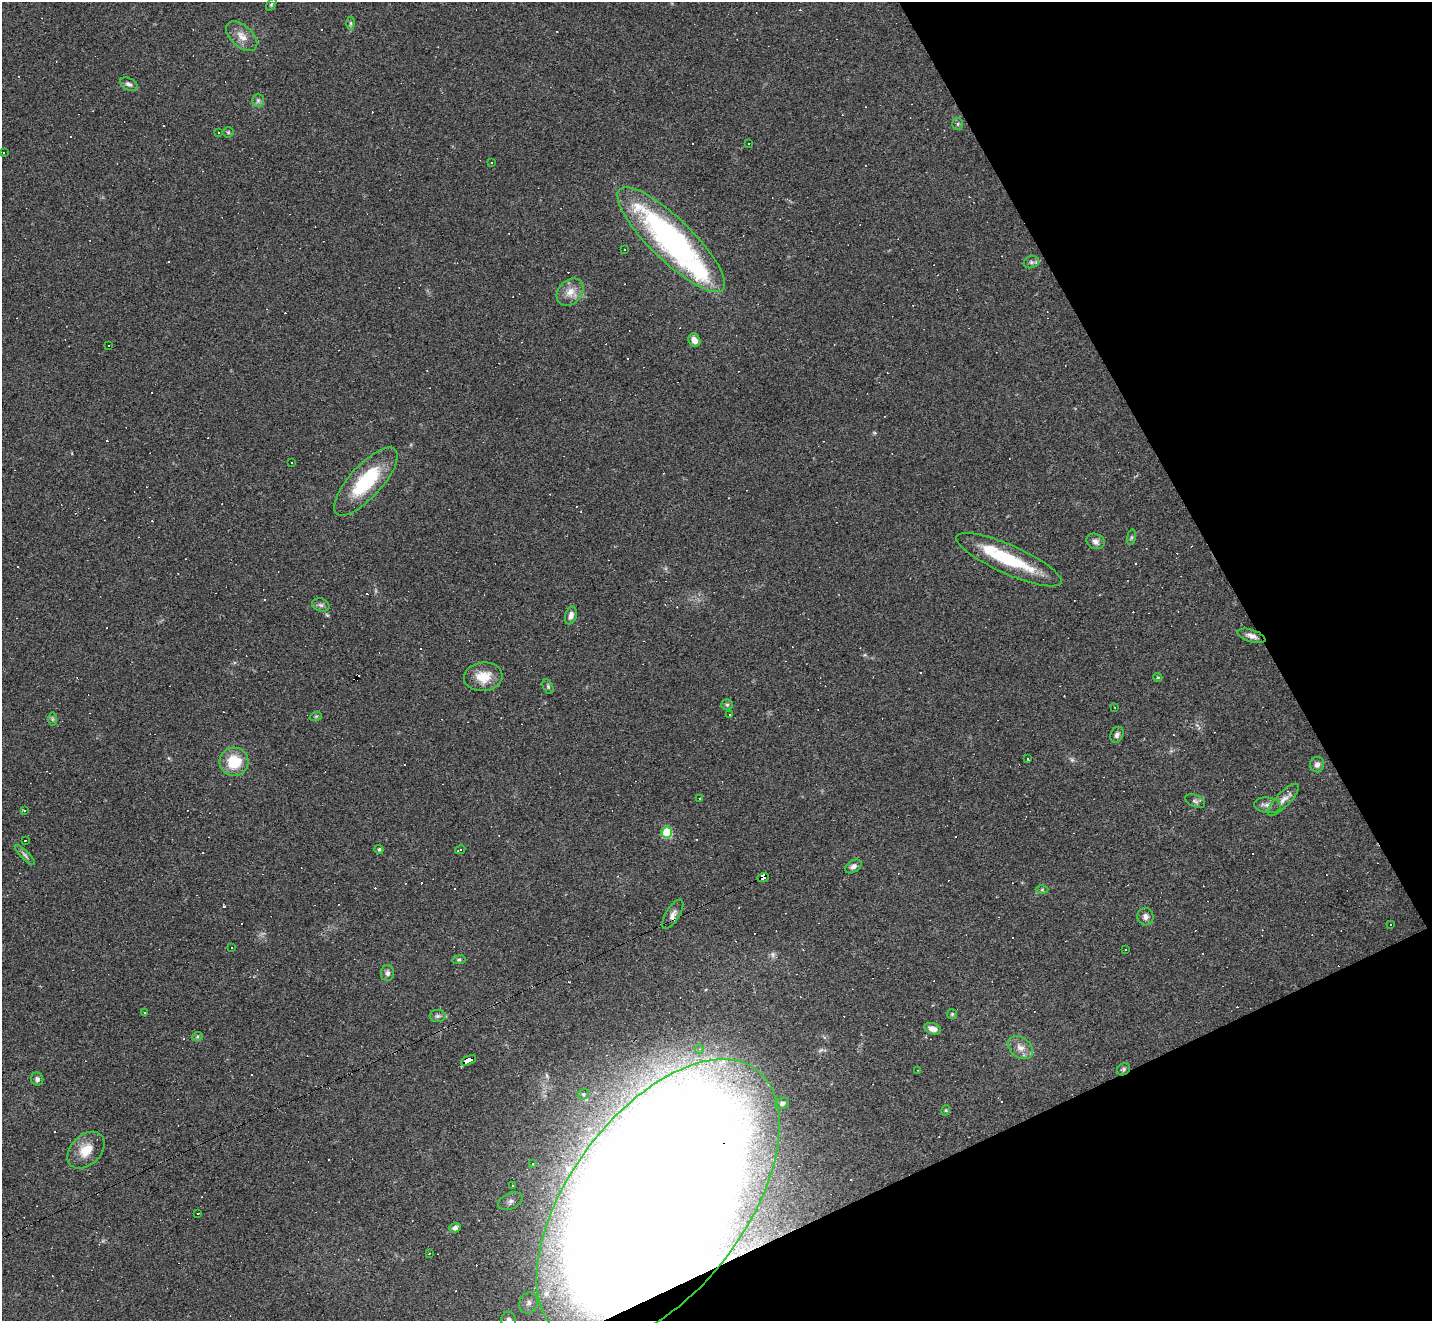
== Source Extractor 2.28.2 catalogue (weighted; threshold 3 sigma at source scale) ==
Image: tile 12 of 4 x 4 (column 4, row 3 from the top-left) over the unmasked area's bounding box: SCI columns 4293-5722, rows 1605-2923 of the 5722 x 5712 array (HDU 1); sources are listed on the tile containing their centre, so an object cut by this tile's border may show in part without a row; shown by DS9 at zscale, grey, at full resolution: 1 PNG px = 1 image px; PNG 1434 x 1323 px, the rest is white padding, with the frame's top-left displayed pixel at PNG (2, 2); every listed detection drawn as its Kron ellipse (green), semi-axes under 4 PNG px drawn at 4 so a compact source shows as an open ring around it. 22% of this frame is shown black and not used: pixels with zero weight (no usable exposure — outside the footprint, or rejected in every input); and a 3 px margin inside the footprint's outer edge (the drizzle kernel's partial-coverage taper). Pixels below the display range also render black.
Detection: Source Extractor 2.28.2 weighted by HDU 2 'WHT'; one run over the whole footprint, this tile lists its part. Background 0.0823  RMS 0.0065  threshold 0.0293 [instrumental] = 3 sigma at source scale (4.5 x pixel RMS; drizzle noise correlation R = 1.50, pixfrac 1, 0.05/0.05 arcsec/px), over >= 5 px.
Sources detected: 163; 1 too faint to see at this stretch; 79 cosmic-ray / hot-pixel residue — neither listed nor drawn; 2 inside a brighter listed object's ellipse — not listed separately; the other 81 listed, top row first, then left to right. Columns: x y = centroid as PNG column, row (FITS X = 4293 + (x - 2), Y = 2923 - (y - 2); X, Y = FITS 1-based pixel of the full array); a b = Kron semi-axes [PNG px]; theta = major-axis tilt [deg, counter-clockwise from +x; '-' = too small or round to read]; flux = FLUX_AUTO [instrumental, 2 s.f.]
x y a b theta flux
271 5 7 4 58 0.9
350 23 6 4 -89 1.1
242 36 18 10 -43 6.6
129 84 9 6 -27 2.4
258 100 6 5 - 1.7
958 124 6 5 - 1.1
228 132 5 5 - 0.87
219 133 2 2 - 0.52
749 144 3 2 - 0.52
3 152 3 3 - 1.6
491 162 3 3 - 3.8
671 240 72 21 -44 170
624 249 3 3 - 1.5
1031 262 8 6 20 1.6
570 292 15 11 48 7
694 340 7 5 -58 4.8
109 346 3 3 - 11
291 463 3 2 - 0.73
366 481 43 16 48 42
1131 537 8 4 81 1.2
1095 541 9 7 -19 2.9
1009 560 57 14 -24 38
321 605 9 6 -15 1.9
571 615 9 5 74 3.3
1251 636 14 6 -18 3.5
483 677 19 14 6 13
1158 677 4 4 - 0.73
548 686 7 5 -64 1
727 705 6 5 - 1.1
1115 707 3 2 - 0.55
730 714 3 3 - 0.86
316 716 6 4 19 0.79
52 719 6 4 -90 1
1117 735 8 6 62 2.2
1028 759 3 3 - 14
234 762 14 14 - 20
1317 765 8 7 - 2.7
700 798 2 2 - 0.49
1283 800 21 7 46 4.7
1195 801 10 6 -26 1.8
1268 805 13 8 -7 3.6
25 811 3 3 - 8
667 832 5 5 - 29
25 840 3 2 - 0.76
379 849 4 4 - 1
460 850 5 3 - 2.7
25 855 13 4 -45 2
853 866 9 6 30 2.5
763 877 6 4 21 170
1042 890 6 4 1 0.87
673 914 17 7 58 3.5
1145 917 9 8 - 2.9
1391 925 3 2 - 0.48
232 948 2 2 - 0.63
1126 950 3 3 - 2.1
459 960 7 3 8 0.84
388 973 8 6 88 2.1
144 1013 3 3 - 2.3
952 1014 5 5 - 0.87
438 1016 8 6 0 1.9
933 1029 8 5 -19 4.1
197 1037 6 3 19 0.86
1020 1048 14 10 -36 5.4
699 1049 4 4 - 0.94
469 1060 8 4 26 81
1124 1069 7 5 34 1.4
918 1070 2 2 - 0.43
37 1079 6 6 - 1.8
583 1094 6 5 - 1.1
782 1103 7 5 18 1.6
946 1110 5 3 - 0.64
86 1150 21 15 44 12
533 1163 4 3 - 1.2
512 1185 3 3 - 1.5
510 1201 13 8 25 4.2
658 1202 165 88 53 3000
198 1213 3 2 - 0.44
455 1228 6 4 20 2
429 1253 2 2 - 0.47
529 1303 11 9 64 4.4
509 1320 8 7 - 4.3
Overlapping masked pixels (flux is a lower limit): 5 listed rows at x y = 763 877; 673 914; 469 1060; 1124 1069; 658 1202
Isophote crosses this tile's border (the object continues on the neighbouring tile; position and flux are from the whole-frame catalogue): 2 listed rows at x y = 658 1202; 509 1320